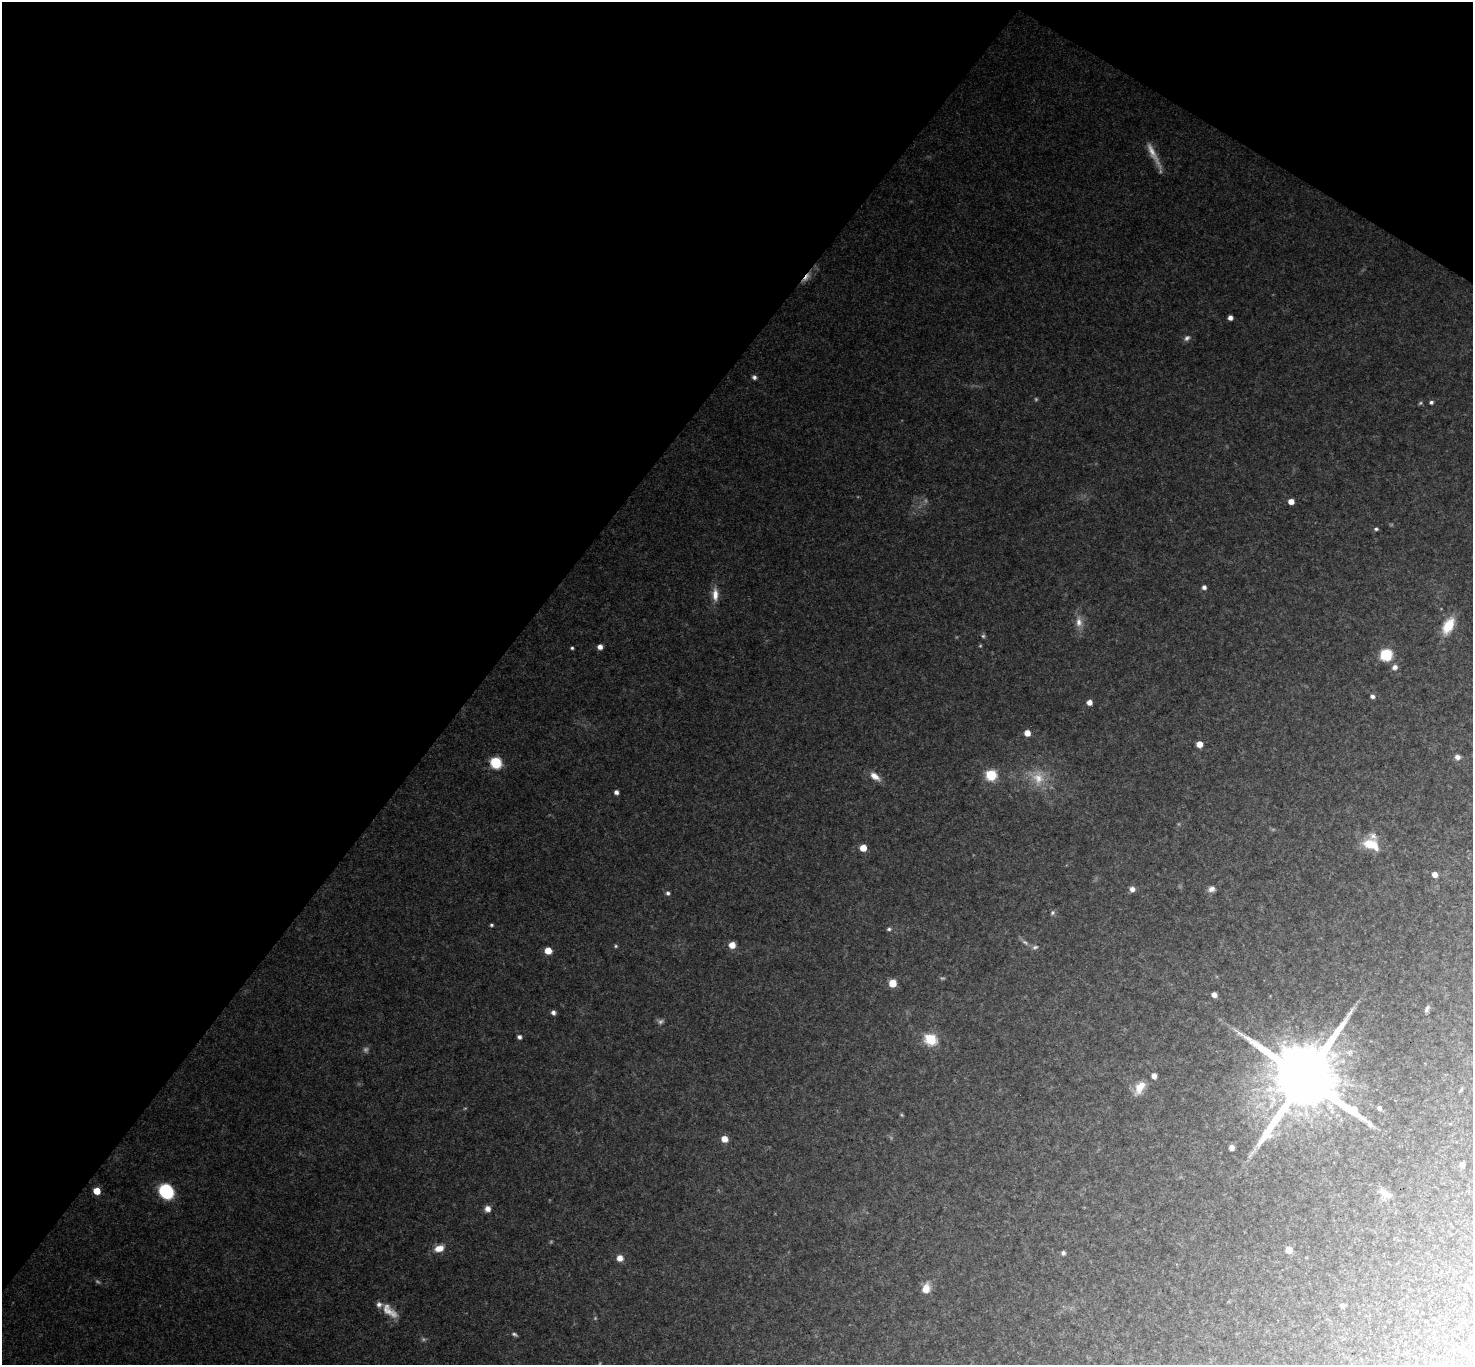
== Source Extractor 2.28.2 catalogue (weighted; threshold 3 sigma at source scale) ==
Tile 2 of 4 x 4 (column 2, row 1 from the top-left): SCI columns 1471-2941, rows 4237-5599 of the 5882 x 5888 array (HDU 1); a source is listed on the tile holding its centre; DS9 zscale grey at full resolution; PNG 1475 x 1367 px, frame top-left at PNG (2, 2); no overlay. Shown black and unused: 36% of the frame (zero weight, under 3 of 4 exposures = <1% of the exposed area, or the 3 px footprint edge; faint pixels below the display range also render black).
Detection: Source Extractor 2.28.2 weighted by HDU 2 'WHT'; one run over the whole footprint, this tile lists its part. Background 0.0664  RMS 0.0077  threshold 0.0347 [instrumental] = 3 sigma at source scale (4.5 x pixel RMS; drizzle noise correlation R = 1.50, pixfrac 1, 0.05/0.05 arcsec/px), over >= 5 px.
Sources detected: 89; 22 too faint to see at this stretch — not listed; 1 inside a brighter listed object's ellipse — not listed separately; the other 66 listed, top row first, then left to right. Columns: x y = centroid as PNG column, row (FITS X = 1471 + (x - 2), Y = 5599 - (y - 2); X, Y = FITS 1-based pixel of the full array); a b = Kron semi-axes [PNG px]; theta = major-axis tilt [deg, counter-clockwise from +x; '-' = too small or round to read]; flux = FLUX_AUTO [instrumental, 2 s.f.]
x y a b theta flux
806 277 20 6 47 7
1230 318 4 4 - 4.8
1187 338 10 7 27 3.4
754 377 7 6 - 2.4
1431 402 5 5 - 2.1
1291 501 5 4 - 8.4
1376 529 5 4 - 1.8
1204 587 5 5 - 3.4
715 594 20 9 -90 11
1079 622 19 11 -83 9.6
1448 626 18 10 63 25
983 636 7 6 - 1.8
980 646 6 4 89 1.1
600 647 5 5 - 5.5
572 648 4 3 - 1.4
1386 655 7 7 - 64
1395 667 9 8 - 4.5
1372 696 5 5 - 3.3
1089 702 5 4 - 6.8
1027 733 5 5 - 9
1199 744 5 5 - 12
1457 757 7 6 - 4
496 763 7 7 - 56
991 775 6 6 - 75
875 776 15 8 -39 8.5
1037 777 28 24 -44 28
616 792 5 5 - 3.6
1371 844 22 12 -21 20
863 848 5 5 - 17
1435 874 5 4 - 7.9
1132 889 6 6 - 4.9
1211 889 8 7 - 4.6
668 893 6 5 - 2.6
1053 913 7 6 - 2.2
491 925 5 4 - 1.4
889 929 6 5 - 1.9
732 945 6 6 - 9.8
616 946 5 4 - 1.3
1035 947 9 7 14 2.9
548 951 5 5 - 15
892 983 5 5 - 18
1214 995 5 4 - 5.7
1427 1009 8 4 71 2.7
553 1012 5 5 - 3.6
519 1037 5 4 - 3
931 1039 6 6 - 100
1154 1076 6 5 - 5
1305 1078 23 17 53 14000
1139 1088 18 10 57 13
1461 1090 8 4 52 1.3
1379 1108 4 4 - 2.7
1450 1124 6 3 19 0.81
724 1139 6 6 - 9.5
1231 1147 5 4 - 5.1
1462 1165 5 5 - 3.5
97 1191 5 5 - 23
166 1191 15 12 -49 47
1385 1194 19 12 -39 10
487 1209 7 7 - 5.6
439 1248 11 8 23 11
1289 1250 6 6 - 8.9
1063 1253 4 4 - 2.6
620 1258 7 7 - 6.9
926 1288 12 8 71 11
379 1305 8 7 - 3.8
1342 1306 5 5 - 3.2
Overlapping masked pixels (flux is a lower limit): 1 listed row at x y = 806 277